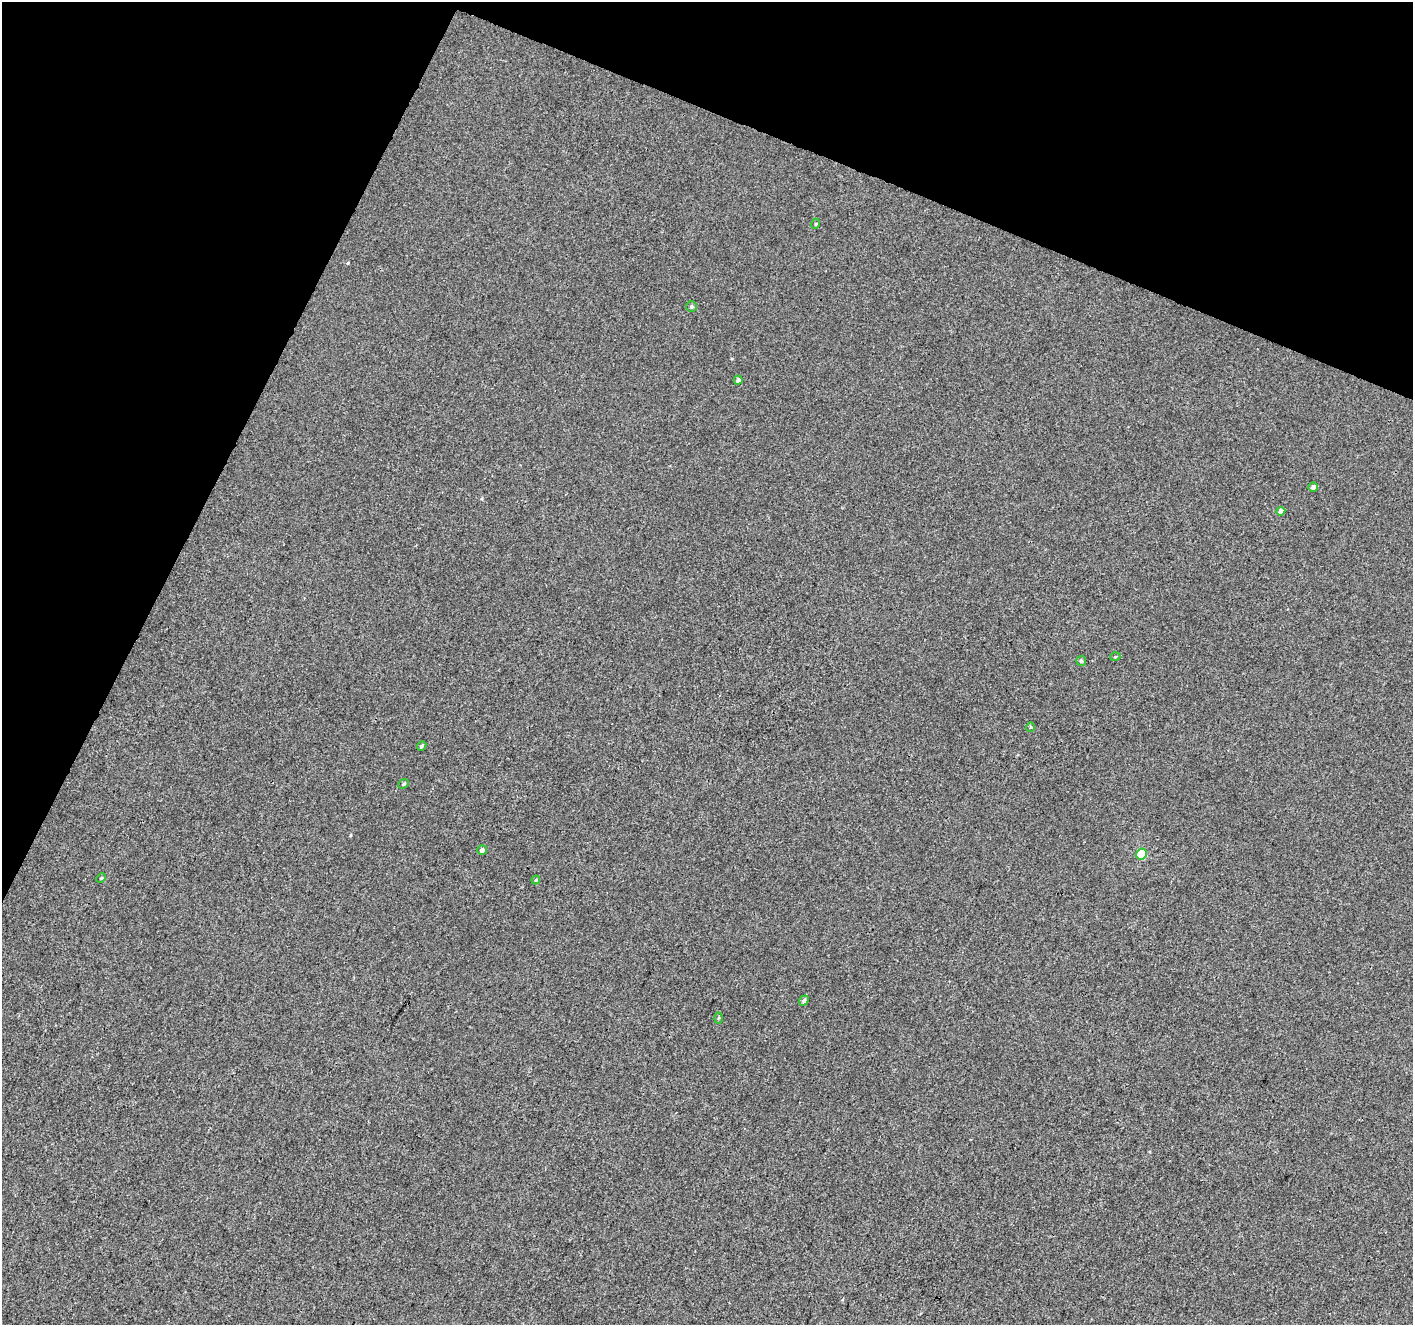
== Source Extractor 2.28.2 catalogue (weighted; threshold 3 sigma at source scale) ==
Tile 2 of 4 x 4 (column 2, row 1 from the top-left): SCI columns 1414-2824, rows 4179-5501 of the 5656 x 5772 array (HDU 1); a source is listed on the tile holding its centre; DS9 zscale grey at full resolution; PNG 1415 x 1327 px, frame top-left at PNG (2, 2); each listed source drawn as its Kron ellipse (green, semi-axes under 4 px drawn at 4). Shown black and unused: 21% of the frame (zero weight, under 3 of 4 exposures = <1% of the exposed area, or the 3 px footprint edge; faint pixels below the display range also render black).
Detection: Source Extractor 2.28.2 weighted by HDU 2 'WHT'; one run over the whole footprint, this tile lists its part. Background -1.68e-04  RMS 0.0032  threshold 0.0146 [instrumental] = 3 sigma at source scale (4.5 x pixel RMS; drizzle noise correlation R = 1.50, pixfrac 1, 0.0396/0.0396 arcsec/px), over >= 5 px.
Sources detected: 16; all 16 listed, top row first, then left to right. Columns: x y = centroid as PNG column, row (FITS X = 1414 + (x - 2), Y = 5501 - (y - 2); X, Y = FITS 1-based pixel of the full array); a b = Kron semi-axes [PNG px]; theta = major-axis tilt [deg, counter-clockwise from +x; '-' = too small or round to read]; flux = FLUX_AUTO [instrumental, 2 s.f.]
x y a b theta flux
815 224 5 3 - 0.3
691 307 5 5 - 0.61
738 380 4 4 - 0.94
1313 487 4 4 - 1.2
1281 511 4 4 - 1.7
1115 657 5 3 - 0.28
1081 661 5 5 - 0.58
1030 727 5 3 - 0.31
422 746 5 3 - 0.51
404 784 6 4 41 0.5
482 850 5 4 - 0.88
1141 854 5 5 - 13
101 878 5 3 - 0.34
536 880 4 3 - 0.36
804 1000 5 4 - 0.59
719 1018 5 3 - 0.36